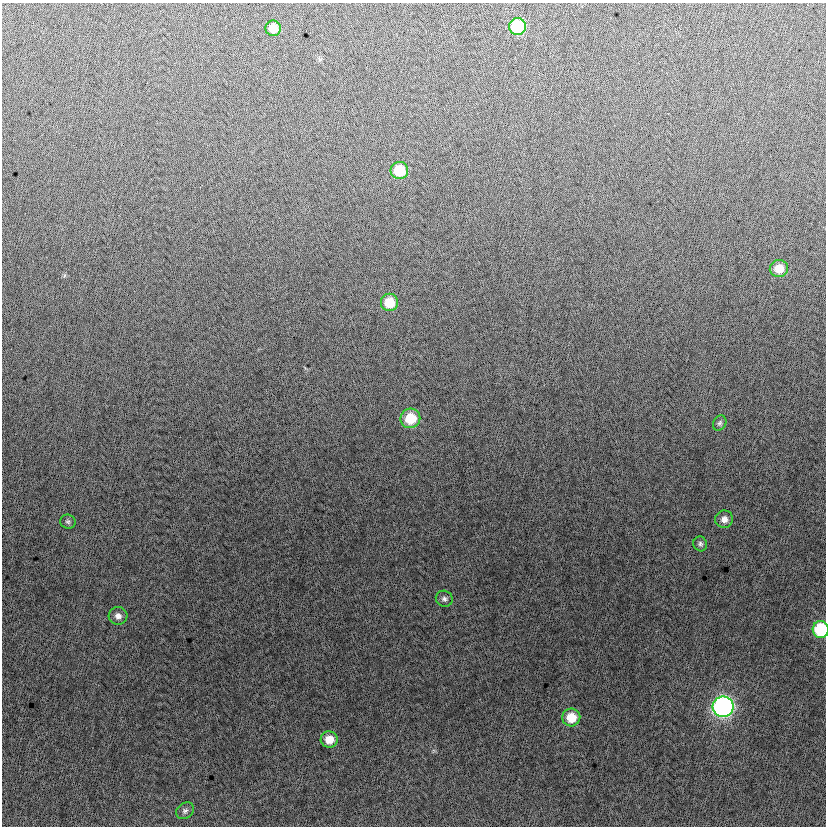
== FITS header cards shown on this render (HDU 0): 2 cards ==
NAXIS1  =                  824
NAXIS2  =                  824

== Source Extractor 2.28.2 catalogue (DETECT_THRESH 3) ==
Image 824 x 824 px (HDU 0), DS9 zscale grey, 1 PNG px = 1 image px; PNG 828 x 828 px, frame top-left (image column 1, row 824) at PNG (2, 3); each listed source drawn as its Kron ellipse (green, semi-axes under 4 px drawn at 4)
Background -6.59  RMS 12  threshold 37.4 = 3 sigma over >= 5 px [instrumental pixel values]
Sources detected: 17; all 17 listed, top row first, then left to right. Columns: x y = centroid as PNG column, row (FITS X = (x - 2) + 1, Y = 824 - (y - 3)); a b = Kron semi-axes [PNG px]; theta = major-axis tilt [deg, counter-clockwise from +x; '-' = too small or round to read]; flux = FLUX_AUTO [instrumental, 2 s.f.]
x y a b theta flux
518 27 8 8 - 61000
273 28 8 7 - 12000
399 170 9 8 - 26000
779 269 9 8 - 13000
389 302 8 8 - 20000
410 418 10 9 - 25000
720 423 8 6 60 2100
724 519 9 8 - 5600
68 522 8 7 - 2000
700 544 7 6 - 2400
444 599 8 8 - 3000
118 616 9 9 - 4600
821 630 8 8 - 52000
723 707 10 10 - 280000
571 717 9 9 - 20000
329 739 8 8 - 12000
185 811 9 7 41 2900
At the frame edge (FLAGS 8, measured only in part): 1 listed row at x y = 821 630